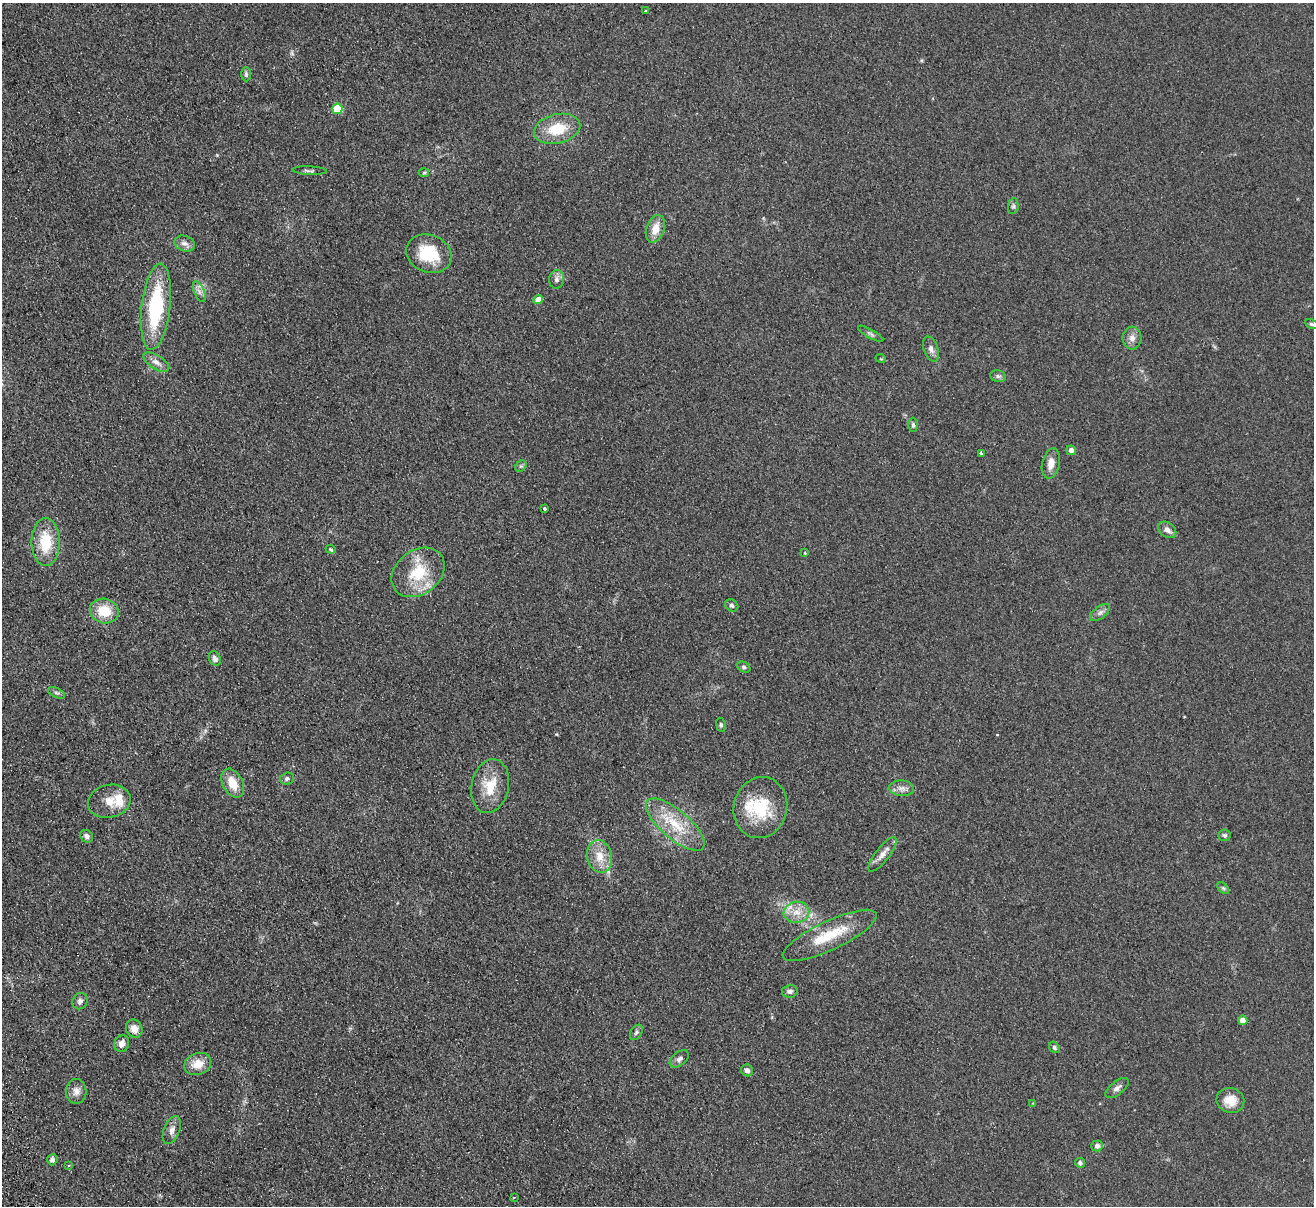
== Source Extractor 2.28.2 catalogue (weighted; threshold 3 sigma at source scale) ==
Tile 7 of 4 x 4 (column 3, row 2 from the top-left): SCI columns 2682-3993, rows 2696-3899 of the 5362 x 5269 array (HDU 1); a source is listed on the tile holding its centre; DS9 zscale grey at full resolution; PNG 1316 x 1208 px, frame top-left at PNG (2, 3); each listed source drawn as its Kron ellipse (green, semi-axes under 4 px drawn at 4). Shown black and unused: <1% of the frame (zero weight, under 2 of 3 exposures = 3% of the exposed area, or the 3 px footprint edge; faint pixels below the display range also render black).
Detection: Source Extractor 2.28.2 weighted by HDU 2 'WHT'; one run over the whole footprint, this tile lists its part. Background 0.13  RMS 0.011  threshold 0.0508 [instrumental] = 3 sigma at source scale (4.5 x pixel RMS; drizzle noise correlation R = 1.50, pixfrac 1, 0.05/0.05 arcsec/px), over >= 5 px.
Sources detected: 78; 5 inside a brighter listed object's ellipse — not listed separately; the other 73 listed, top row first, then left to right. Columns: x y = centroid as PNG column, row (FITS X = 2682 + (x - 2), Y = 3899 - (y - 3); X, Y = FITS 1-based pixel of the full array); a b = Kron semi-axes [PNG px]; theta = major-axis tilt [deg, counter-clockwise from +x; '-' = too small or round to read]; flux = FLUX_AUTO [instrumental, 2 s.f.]
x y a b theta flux
646 11 4 3 - 1.2
246 74 7 5 -90 2
338 109 5 5 - 43
557 129 23 14 13 34
309 171 17 3 -2 2.5
424 173 5 4 - 1.4
1013 206 8 5 82 2.3
655 229 14 9 71 14
185 243 10 7 -20 5.4
429 254 23 18 -22 45
557 279 9 7 81 4.6
199 292 11 5 -68 4.7
538 300 5 4 - 13
156 307 43 14 83 91
1311 324 7 4 -26 1.9
871 334 14 4 -29 2.9
1132 338 11 9 87 6.5
931 349 13 7 -70 5.3
881 359 5 3 - 0.92
156 362 15 6 -31 7.1
998 376 8 6 -12 2.7
913 425 7 5 -89 2.4
1071 450 5 4 - 5.1
981 453 4 3 - 2.4
1051 464 15 8 78 8.8
521 466 6 5 - 1.7
545 509 3 3 - 2.5
1167 530 10 7 -37 5.5
46 542 24 14 -89 37
331 549 5 4 - 1.2
805 553 3 3 - 0.99
418 572 29 22 38 46
732 605 7 5 -35 2.6
104 611 14 12 -14 26
1100 612 12 6 37 4.2
215 658 8 5 -68 4
744 667 7 5 -27 2.1
57 693 9 5 -26 2.3
721 725 7 5 -80 2.4
287 779 7 6 - 2.8
233 783 15 10 -62 19
490 786 27 18 78 28
902 788 12 7 -3 6.3
109 801 21 16 13 18
760 808 31 26 75 53
675 825 36 14 -41 39
1225 835 6 6 - 2.2
86 836 7 6 - 3.7
882 854 21 7 53 7.7
599 856 16 12 -76 17
1223 888 7 4 -45 1.9
796 912 13 10 9 13
830 935 52 14 25 42
790 991 8 6 10 3.8
80 1001 8 7 - 3.9
1243 1020 5 4 - 11
134 1029 9 8 - 10
636 1032 8 5 57 2.8
122 1043 8 7 - 6.5
1054 1047 6 5 - 2.1
679 1059 11 6 38 4
198 1064 14 11 23 16
747 1070 6 6 - 3.6
1117 1088 14 6 39 4.9
76 1091 12 10 -88 7.6
1230 1100 14 12 -18 15
1033 1103 4 2 - 0.86
172 1130 15 8 68 6.4
1097 1146 6 5 - 4.2
52 1160 5 5 - 4.2
1080 1163 5 4 - 2.9
69 1166 4 2 - 1.2
514 1197 3 3 - 1.1